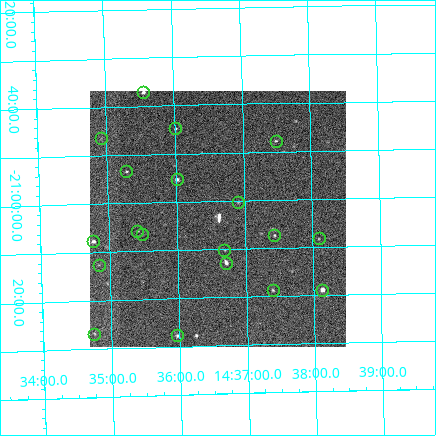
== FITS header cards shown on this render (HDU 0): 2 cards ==
NAXIS1  =                  256
NAXIS2  =                  256

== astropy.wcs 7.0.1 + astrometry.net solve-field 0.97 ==
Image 256 x 256 px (HDU 0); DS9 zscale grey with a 90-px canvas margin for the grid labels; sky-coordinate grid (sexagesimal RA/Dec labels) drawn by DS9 from the SOLVED WCS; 19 Tycho-2 reference stars matched to detected sources circled (green)
Header WCS: none
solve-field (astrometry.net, Tycho-2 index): SOLVED blind (the file carries no WCS)
Solved WCS: RA---TAN-SIP/DEC--TAN-SIP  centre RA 14:36:36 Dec -21:04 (219.15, -21.06 deg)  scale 12.4 arcsec/px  FOV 52.8' x 53.1'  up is +1 deg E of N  parity flipped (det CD > 0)
(file carries no celestial WCS; the grid is the blind solution)
Tycho-2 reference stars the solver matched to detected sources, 19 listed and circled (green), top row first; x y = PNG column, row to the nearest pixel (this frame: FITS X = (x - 90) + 1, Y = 256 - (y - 91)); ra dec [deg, ICRS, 3 dp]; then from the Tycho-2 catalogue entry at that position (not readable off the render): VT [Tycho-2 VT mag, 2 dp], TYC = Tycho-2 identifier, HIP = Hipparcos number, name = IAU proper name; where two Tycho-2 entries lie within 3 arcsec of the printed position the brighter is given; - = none
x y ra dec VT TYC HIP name
143 92 218.889 -20.618 9.74 6161-733-1 - -
175 128 219.003 -20.746 11.01 6165-1521-1 - -
101 138 218.730 -20.774 11.34 6165-882-1 - -
276 141 219.372 -20.797 10.64 6165-1423-1 - -
126 171 218.820 -20.890 11.10 6165-793-1 - -
177 179 219.005 -20.921 9.65 6165-1447-1 - -
238 202 219.228 -21.006 11.58 6165-1417-1 - -
137 231 218.855 -21.098 11.44 6165-774-1 - -
142 234 218.872 -21.107 12.05 6165-775-1 - -
274 235 219.358 -21.123 10.91 6165-1379-1 - -
319 238 219.522 -21.137 11.27 6165-1384-1 - -
93 241 218.692 -21.128 9.98 6165-744-1 - -
224 250 219.172 -21.170 11.59 6165-1305-1 - -
226 263 219.179 -21.216 10.82 6165-1442-1 - -
99 265 218.710 -21.209 11.35 6165-615-1 - -
273 290 219.347 -21.312 10.90 6165-1081-1 - -
322 290 219.532 -21.314 9.13 6165-1085-1 - -
94 334 218.688 -21.448 12.25 6165-650-1 - -
177 335 218.992 -21.461 10.58 6165-1185-1 - -